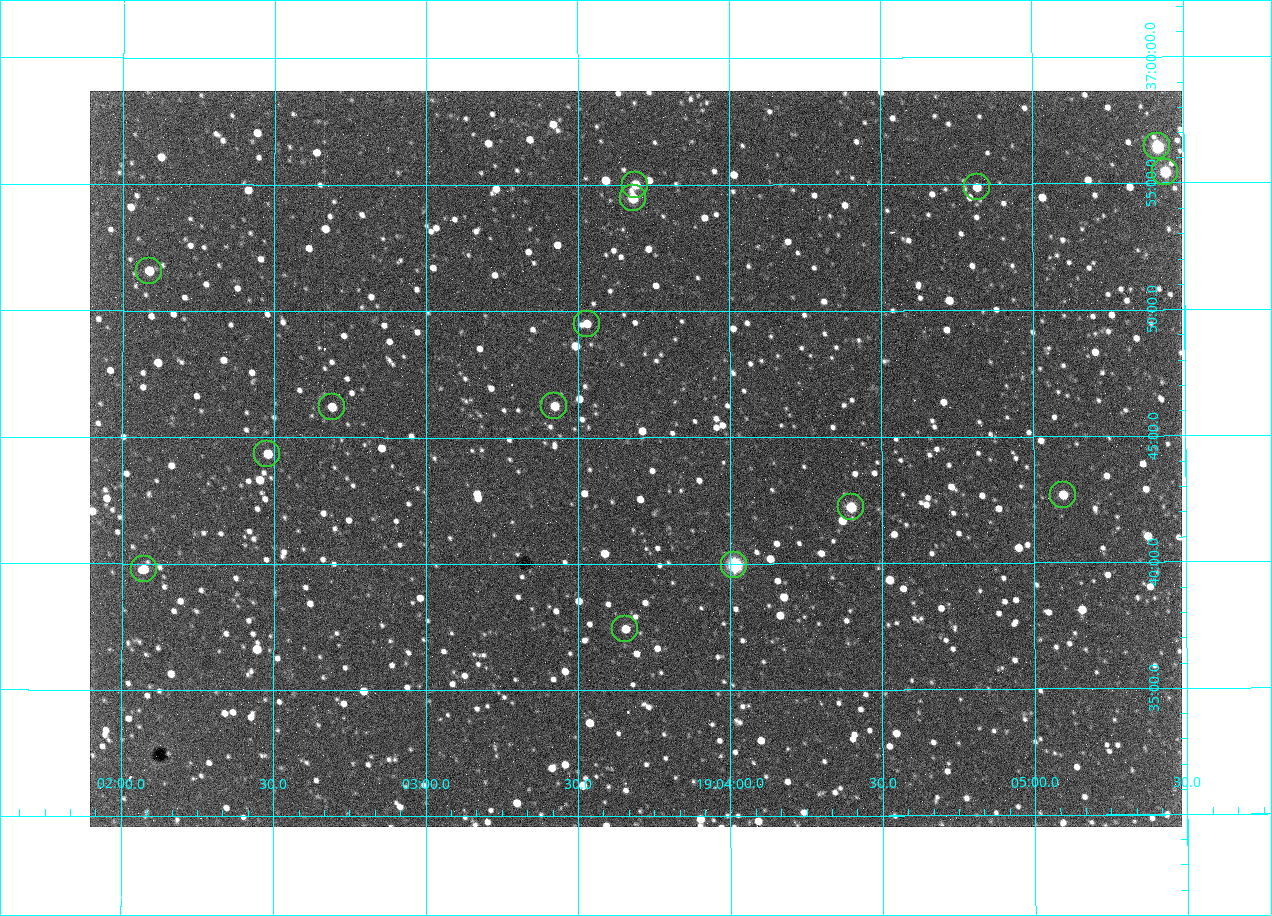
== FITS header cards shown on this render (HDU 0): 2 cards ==
NAXIS1  =                 1092 /fastest changing axis
NAXIS2  =                  736 /next to fastest changing axis

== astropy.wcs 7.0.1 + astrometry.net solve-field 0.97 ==
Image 1092 x 736 px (HDU 0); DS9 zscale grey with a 90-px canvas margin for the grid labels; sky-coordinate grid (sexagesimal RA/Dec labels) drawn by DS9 from the SOLVED WCS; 15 Tycho-2 reference stars matched to detected sources circled (green)
Header WCS: none
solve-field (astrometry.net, Tycho-2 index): SOLVED blind (the file carries no WCS)
Solved WCS: RA---TAN-SIP/DEC--TAN-SIP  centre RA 19:03:41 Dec +36:44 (285.92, +36.74 deg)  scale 2.37 arcsec/px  FOV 43.2' x 29.1'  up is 0 deg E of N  parity flipped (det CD > 0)
(file carries no celestial WCS; the grid is the blind solution)
Tycho-2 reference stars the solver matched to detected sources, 15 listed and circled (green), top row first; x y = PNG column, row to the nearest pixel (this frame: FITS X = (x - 90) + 1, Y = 736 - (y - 91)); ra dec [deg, ICRS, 3 dp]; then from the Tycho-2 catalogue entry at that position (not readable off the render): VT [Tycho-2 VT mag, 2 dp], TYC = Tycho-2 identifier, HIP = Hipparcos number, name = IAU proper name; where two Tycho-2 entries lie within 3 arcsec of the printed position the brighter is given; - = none
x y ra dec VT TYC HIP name
1157 146 286.353 +36.941 8.32 2652-644-1 93748 -
1165 172 286.360 +36.924 9.83 2652-14-1 - -
635 185 285.922 +36.917 10.48 2652-1249-1 - -
977 187 286.204 +36.915 10.94 2652-350-1 - -
633 198 285.920 +36.908 9.57 2652-218-1 - -
149 271 285.522 +36.860 10.88 2651-1921-1 - -
587 324 285.882 +36.825 10.95 2652-329-1 - -
554 406 285.856 +36.771 11.11 2652-1253-1 - -
332 407 285.672 +36.770 11.14 2651-2527-1 - -
267 454 285.620 +36.739 11.03 2651-1906-1 - -
1063 495 286.274 +36.711 10.88 2652-1070-1 - -
851 507 286.100 +36.704 10.14 2652-1649-1 - -
734 565 286.004 +36.666 8.52 2652-1368-1 - -
144 569 285.518 +36.663 10.71 2651-2245-1 - -
625 629 285.914 +36.624 11.11 2652-845-1 - -